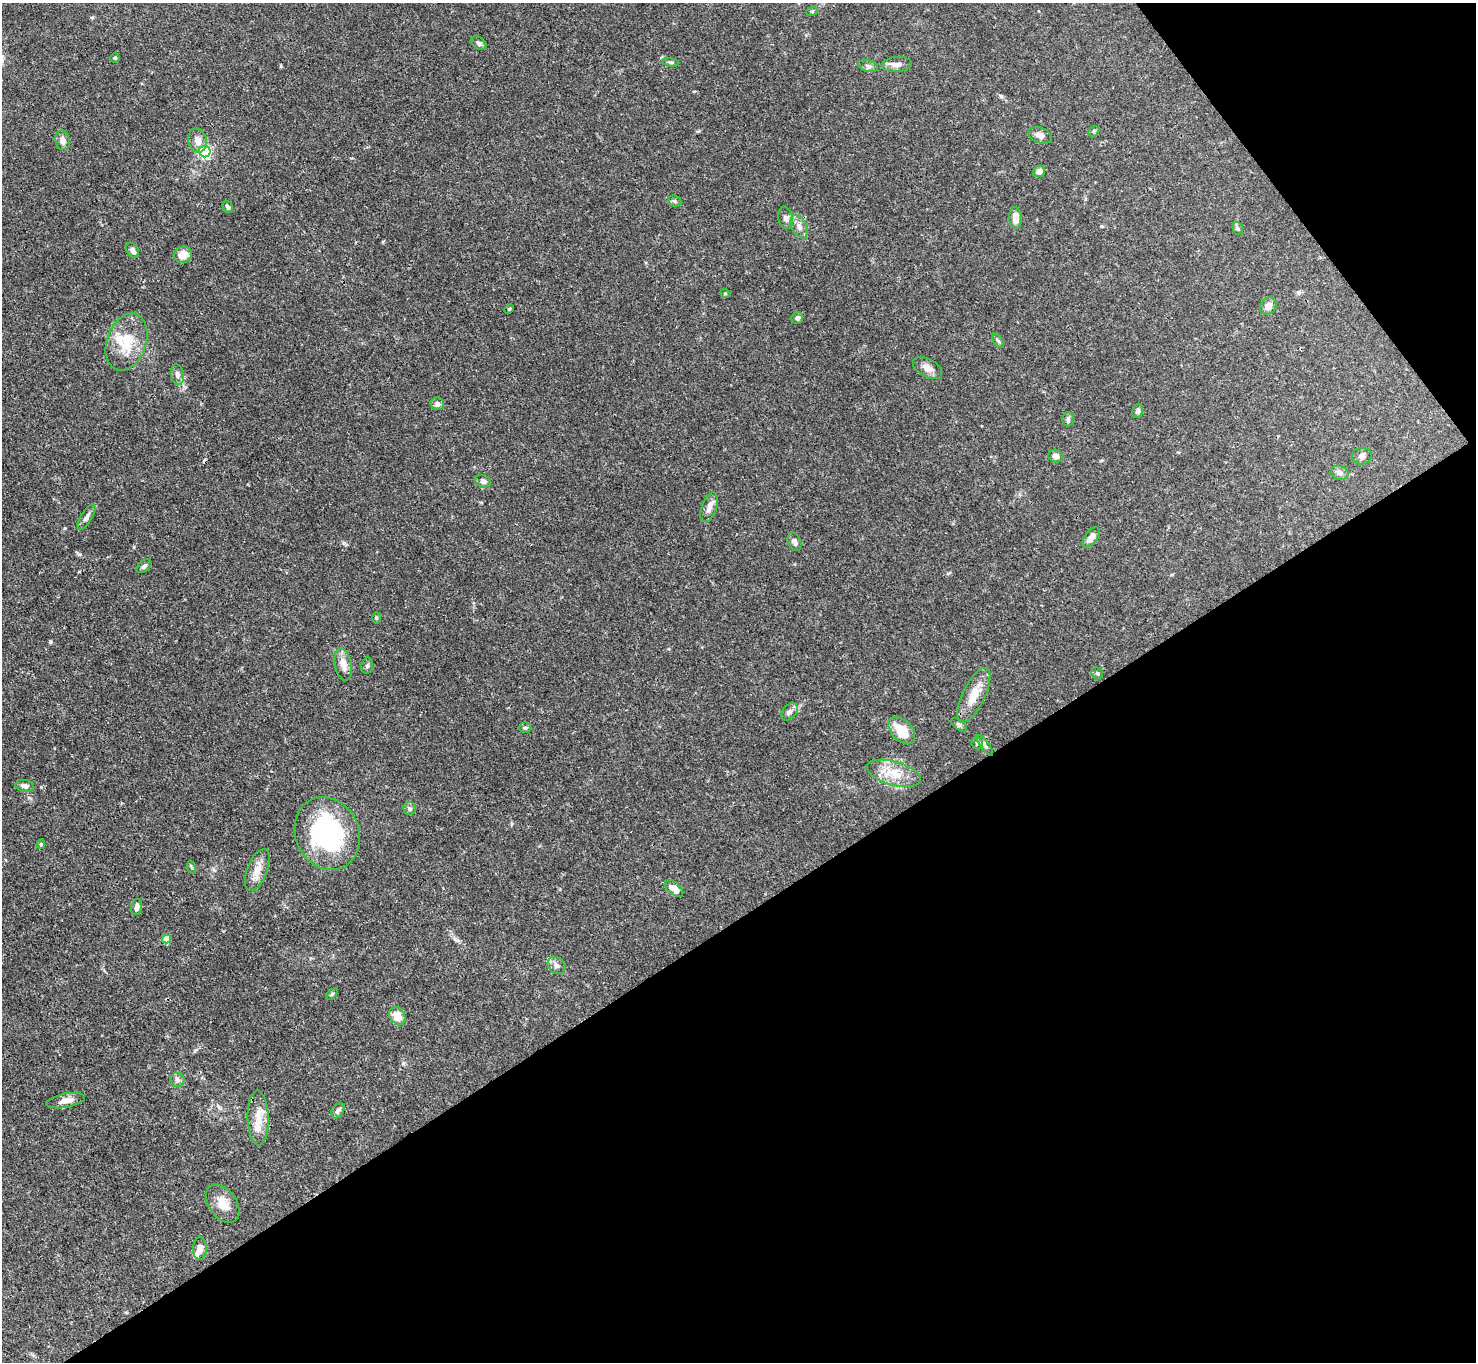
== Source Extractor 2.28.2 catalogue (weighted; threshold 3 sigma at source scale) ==
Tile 12 of 4 x 4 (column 4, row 3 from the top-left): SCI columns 4421-5894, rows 1515-2874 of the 5894 x 5887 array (HDU 1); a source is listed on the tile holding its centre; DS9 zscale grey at full resolution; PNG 1478 x 1364 px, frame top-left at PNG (2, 3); each listed source drawn as its Kron ellipse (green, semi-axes under 4 px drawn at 4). Shown black and unused: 36% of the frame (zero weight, under 3 of 4 exposures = <1% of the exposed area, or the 3 px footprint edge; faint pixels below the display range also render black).
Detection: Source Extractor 2.28.2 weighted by HDU 2 'WHT'; one run over the whole footprint, this tile lists its part. Background 0.131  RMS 0.0044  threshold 0.0199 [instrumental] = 3 sigma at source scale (4.5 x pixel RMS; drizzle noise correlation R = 1.50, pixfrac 1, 0.05/0.05 arcsec/px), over >= 5 px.
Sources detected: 71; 1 inside a brighter listed object's ellipse — not listed separately; the other 70 listed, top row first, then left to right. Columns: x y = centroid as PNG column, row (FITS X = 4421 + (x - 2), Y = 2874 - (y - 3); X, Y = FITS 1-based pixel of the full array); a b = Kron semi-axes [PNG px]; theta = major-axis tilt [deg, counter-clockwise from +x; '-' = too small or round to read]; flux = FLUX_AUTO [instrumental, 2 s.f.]
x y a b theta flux
812 11 6 3 19 0.5
479 43 8 6 -37 1.4
115 58 5 5 - 0.6
671 62 8 4 -8 0.78
897 64 15 7 5 2.5
868 66 10 6 -16 1.4
1094 131 6 4 43 0.65
1040 135 12 7 -19 2.4
63 140 10 7 -76 2
197 140 12 9 -76 3
205 152 6 5 - 72
1039 171 6 5 - 2.8
675 201 7 5 -22 0.73
228 207 6 4 -57 0.98
786 218 11 7 -77 1.8
1015 218 11 6 -87 3.9
799 226 12 7 -63 2.6
1238 228 6 5 - 0.8
132 250 8 5 -59 2.1
183 255 9 8 - 5.1
725 293 5 3 - 0.41
1268 306 9 7 53 2.6
509 309 5 3 - 0.45
797 318 6 6 - 1.1
998 341 8 4 -53 0.79
126 342 29 19 71 15
927 368 16 9 -29 3
177 375 10 6 -79 1.6
437 404 7 6 - 1.8
1138 411 7 5 72 1.2
1068 419 7 6 - 1
1056 456 7 6 - 2.4
1362 456 10 8 11 1.6
1340 473 9 7 -13 1.9
483 481 8 6 -21 1.6
709 507 15 7 70 2.8
86 517 14 5 58 1.8
1091 537 12 6 51 2.7
794 542 10 6 -67 1.7
144 566 8 5 39 1.2
376 618 5 3 - 0.54
343 664 16 8 -78 4.9
367 666 8 5 80 0.96
1097 673 6 5 - 0.85
974 695 30 11 64 7.8
789 712 10 6 50 1.6
959 725 9 5 -38 0.95
525 728 6 5 - 0.66
902 730 16 10 -48 9.4
977 743 5 5 - 0.82
985 745 12 4 -53 1.2
894 773 28 12 -15 9
25 786 9 6 -10 1.9
410 809 6 6 - 1.3
327 833 37 31 -65 61
41 844 4 4 - 0.66
191 867 6 4 -70 0.65
257 870 22 10 69 4.9
674 888 11 6 -39 4.5
137 907 8 5 76 1.8
167 939 4 4 - 7.7
557 966 10 7 -40 1.8
332 994 7 4 44 0.69
397 1016 9 7 -59 6.1
177 1080 7 7 - 1.4
66 1101 19 7 11 3.7
338 1111 8 5 52 1.2
258 1118 27 10 -89 7
223 1204 21 14 -54 6.7
200 1248 11 7 88 2.3
Unlisted compact peaks at least as high as the median listed source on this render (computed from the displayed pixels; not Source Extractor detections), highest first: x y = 50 642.